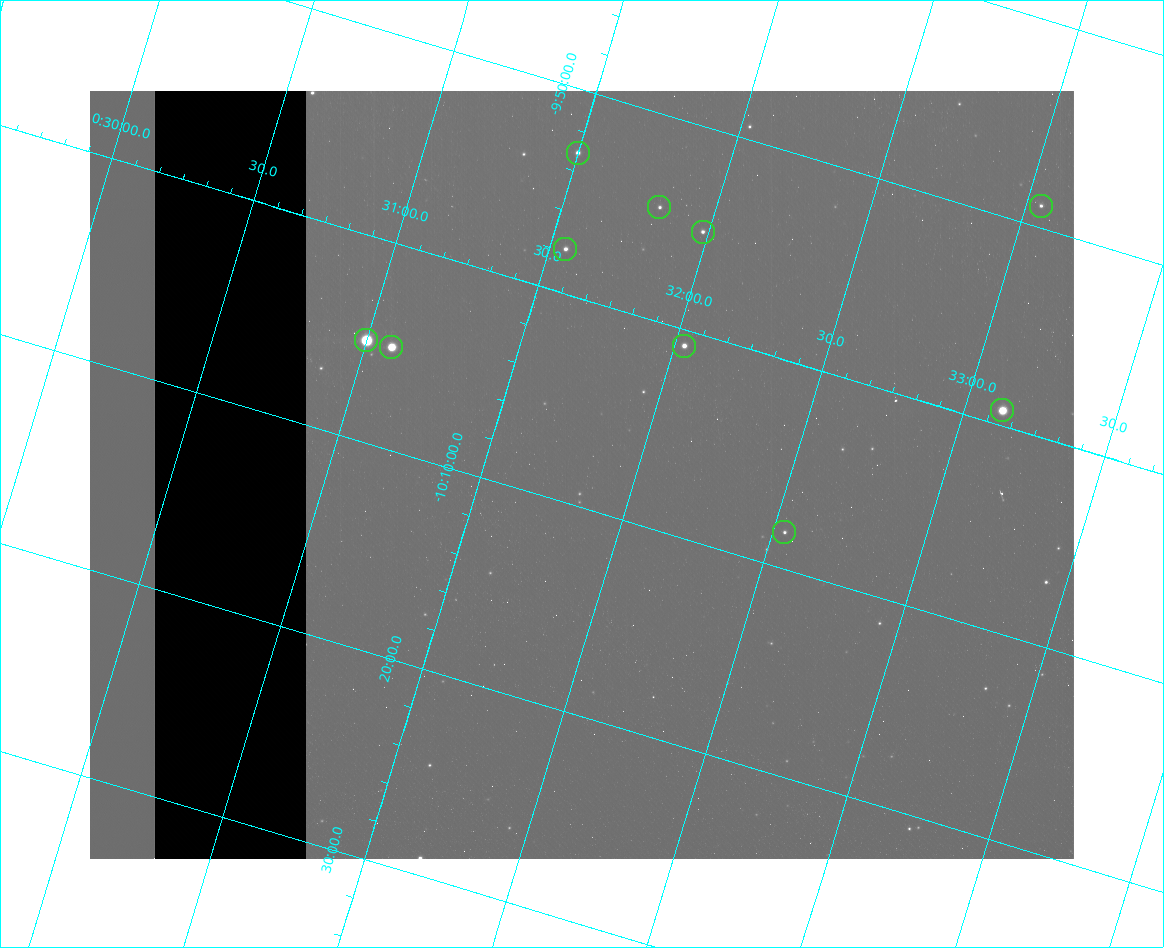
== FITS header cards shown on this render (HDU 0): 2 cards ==
NAXIS1  =                  984 / Size of image - Xaxis
NAXIS2  =                  768 / Size of image - Yaxis

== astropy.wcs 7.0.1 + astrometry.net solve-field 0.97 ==
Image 984 x 768 px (HDU 0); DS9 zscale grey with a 90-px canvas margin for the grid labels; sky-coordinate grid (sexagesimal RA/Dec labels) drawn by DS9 from the SOLVED WCS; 10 Tycho-2 reference stars matched to detected sources circled (green)
Header WCS: none
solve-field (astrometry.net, Tycho-2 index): SOLVED blind (the file carries no WCS)
Solved WCS: RA---TAN-SIP/DEC--TAN-SIP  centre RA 00:31:50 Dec -10:08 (7.96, -10.14 deg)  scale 2.99 arcsec/px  FOV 49.1' x 38.4'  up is -17 deg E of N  parity flipped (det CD > 0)
(file carries no celestial WCS; the grid is the blind solution)
Tycho-2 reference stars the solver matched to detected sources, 10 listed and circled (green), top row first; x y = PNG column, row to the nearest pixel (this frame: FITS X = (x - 90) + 1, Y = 768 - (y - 91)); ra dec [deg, ICRS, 3 dp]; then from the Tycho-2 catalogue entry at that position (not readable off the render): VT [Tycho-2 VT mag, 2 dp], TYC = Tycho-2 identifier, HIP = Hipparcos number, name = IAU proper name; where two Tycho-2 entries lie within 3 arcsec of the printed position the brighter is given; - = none
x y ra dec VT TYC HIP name
578 153 7.875 -9.885 10.69 5269-806-1 - -
1041 206 8.262 -9.816 12.26 5269-1766-1 - -
659 207 7.954 -9.909 11.98 5269-2144-1 - -
703 232 7.995 -9.918 12.00 5269-812-1 - -
565 249 7.888 -9.964 11.29 5269-2005-1 - -
366 340 7.750 -10.085 6.91 5269-2391-1 2431 -
684 346 8.008 -10.013 10.45 5269-1422-1 - -
391 347 7.772 -10.084 8.43 5269-2011-1 2444 -
1002 410 8.281 -9.988 8.67 5269-1386-1 2608 -
784 532 8.135 -10.138 11.56 5269-1565-1 - -